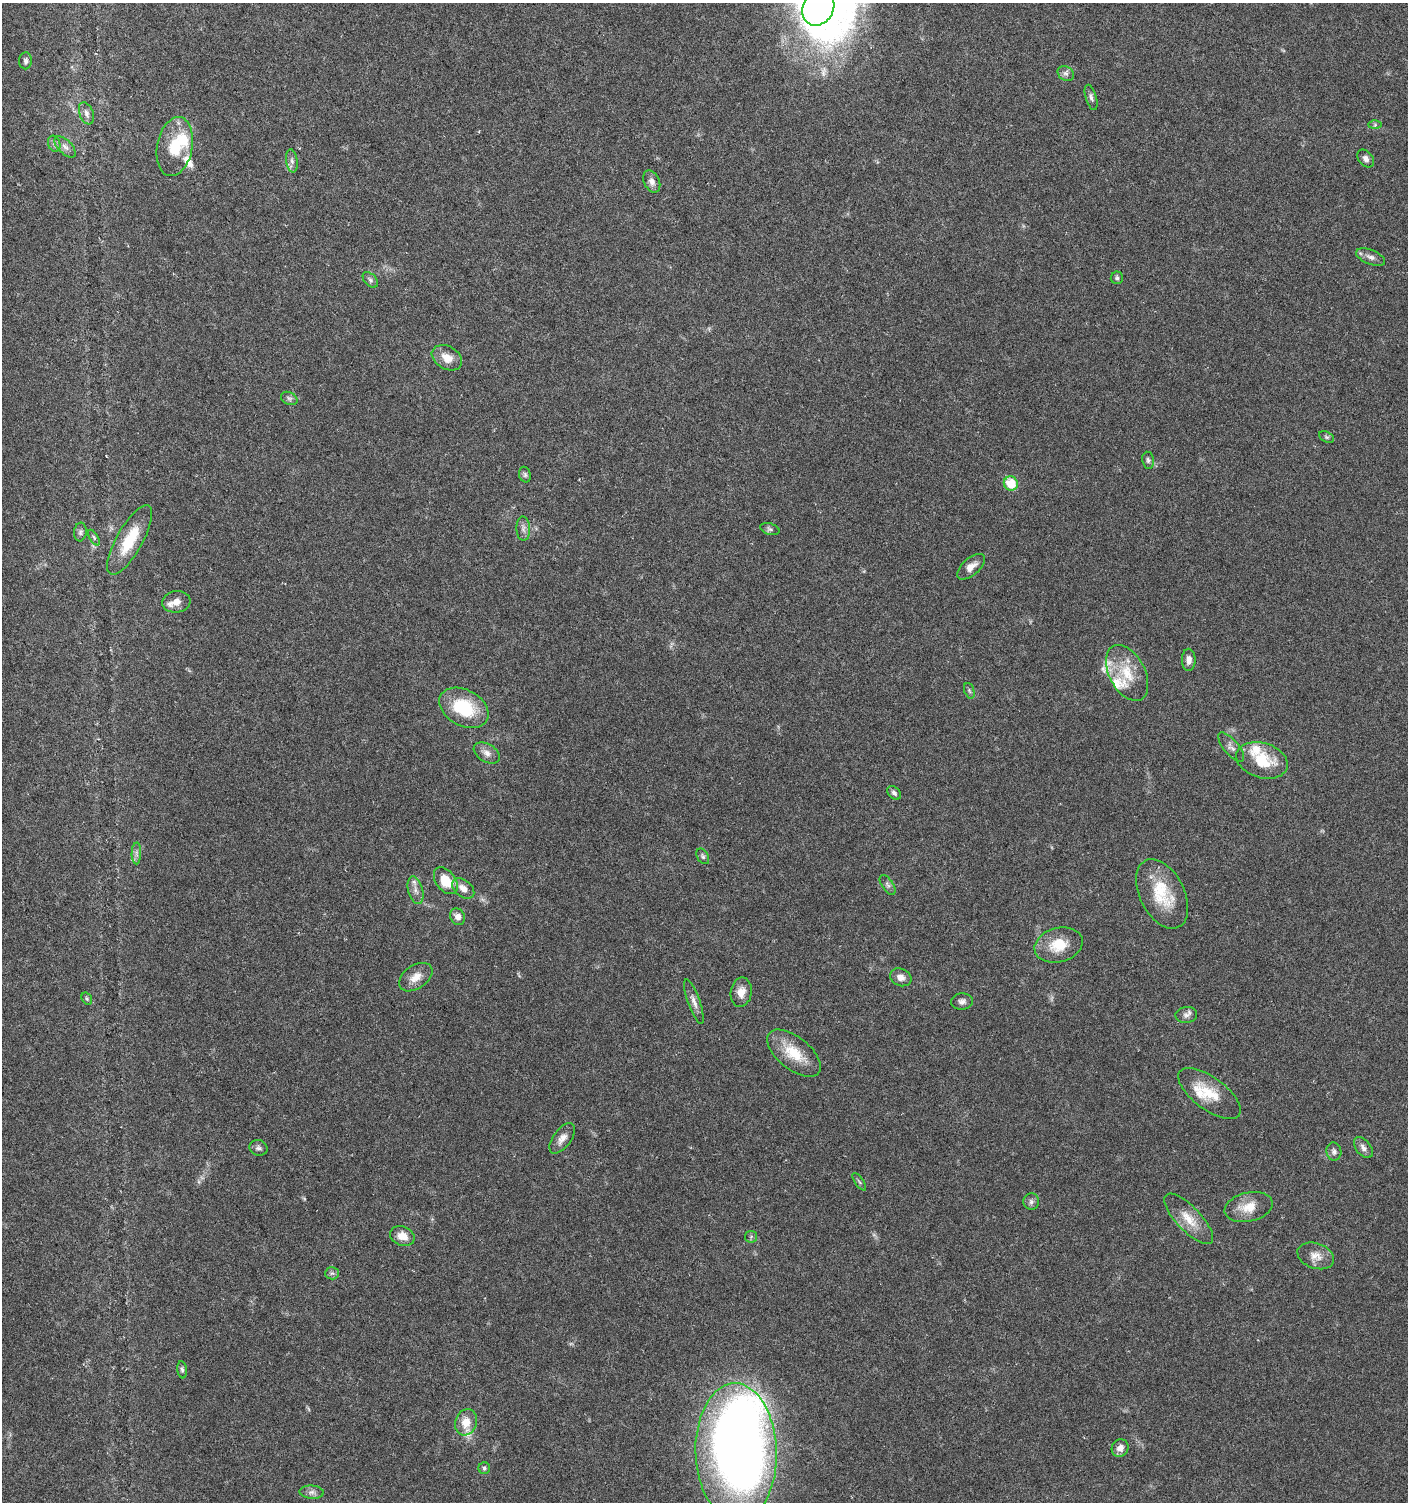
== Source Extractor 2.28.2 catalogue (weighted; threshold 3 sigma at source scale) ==
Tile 11 of 4 x 4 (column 3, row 3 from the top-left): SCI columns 3050-4455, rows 1504-3003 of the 6032 x 6014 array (HDU 1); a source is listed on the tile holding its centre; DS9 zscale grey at full resolution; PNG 1410 x 1504 px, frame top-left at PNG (2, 3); each listed source drawn as its Kron ellipse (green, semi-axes under 4 px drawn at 4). Shown black and unused: <1% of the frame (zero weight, under 5 of 9 exposures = <1% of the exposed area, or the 3 px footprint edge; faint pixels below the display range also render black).
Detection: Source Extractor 2.28.2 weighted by HDU 2 'WHT'; one run over the whole footprint, this tile lists its part. Background 0.0275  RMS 0.0024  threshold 0.00979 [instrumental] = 3 sigma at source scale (4.09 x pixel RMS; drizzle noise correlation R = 1.36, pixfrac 0.8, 0.0396/0.0396 arcsec/px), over >= 5 px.
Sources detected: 81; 2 inside a brighter object's white glare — neither listed nor drawn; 7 inside a brighter listed object's ellipse — not listed separately; the other 72 listed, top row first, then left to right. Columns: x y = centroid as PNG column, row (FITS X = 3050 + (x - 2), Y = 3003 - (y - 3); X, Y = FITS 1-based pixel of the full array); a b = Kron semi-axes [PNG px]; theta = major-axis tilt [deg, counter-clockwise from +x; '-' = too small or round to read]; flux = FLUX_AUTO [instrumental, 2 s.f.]
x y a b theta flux
818 8 19 15 61 19
26 61 8 6 86 0.68
1066 73 8 7 - 0.82
1091 97 13 5 -74 0.77
86 113 11 7 -70 1
1375 125 6 4 1 0.38
54 144 8 6 -70 0.7
65 147 13 6 -45 1.2
175 147 30 17 79 8.2
1366 158 10 7 -52 0.95
292 161 11 6 -82 0.87
652 182 11 7 -63 1.3
1371 257 15 7 -21 1.1
1117 278 6 6 - 0.48
370 280 9 5 -46 0.63
447 358 16 11 -30 2.9
289 398 8 6 -25 0.6
1327 437 8 5 -27 0.41
1148 460 8 6 -81 0.58
525 475 8 6 -75 0.5
1011 484 7 7 - 6.3
523 529 12 7 -88 0.97
770 529 10 5 -16 0.59
80 532 9 6 82 0.69
94 537 9 4 -59 0.46
130 540 39 13 61 8.4
971 567 17 8 41 2
176 602 14 10 7 1.7
1189 660 11 7 89 1.3
1127 673 30 18 -62 6.9
969 691 8 5 -70 0.47
464 708 26 18 -29 11
1231 747 18 7 -50 1.2
487 753 14 9 -31 1.5
1262 760 26 17 -16 8.1
894 793 8 5 -44 0.67
136 853 11 4 88 0.76
703 856 8 5 -60 0.48
446 881 15 9 -54 5
888 885 11 5 -56 0.69
463 888 12 8 -40 1.9
416 890 14 7 -74 1.4
1162 894 37 22 -63 9.3
458 917 8 7 - 1.4
1059 945 24 17 15 6.1
416 977 19 11 34 2.6
901 977 11 8 -22 1.4
741 992 15 10 81 2.3
87 999 6 5 - 0.36
962 1001 11 8 3 0.96
694 1002 23 6 -70 1.4
1186 1015 11 8 7 0.97
794 1053 32 16 -39 6.7
1209 1093 37 16 -36 6.2
562 1138 17 9 53 1.8
258 1148 9 7 -21 0.73
1363 1148 12 7 -50 1.1
1334 1151 9 7 -80 0.78
859 1182 10 2 -55 0.34
1031 1202 8 8 - 0.74
1249 1207 24 14 13 4.1
1189 1219 33 12 -46 4.3
402 1236 12 9 -22 2.7
751 1237 6 6 - 0.42
1316 1256 19 12 -19 2.4
332 1273 7 6 - 0.51
182 1370 8 5 -83 0.52
466 1422 13 11 69 3.4
1120 1448 9 8 - 1.6
736 1452 69 40 -88 280
484 1468 6 6 - 0.46
312 1492 12 6 -5 1
Isophote crosses this tile's border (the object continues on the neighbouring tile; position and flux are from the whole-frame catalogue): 1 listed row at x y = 818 8